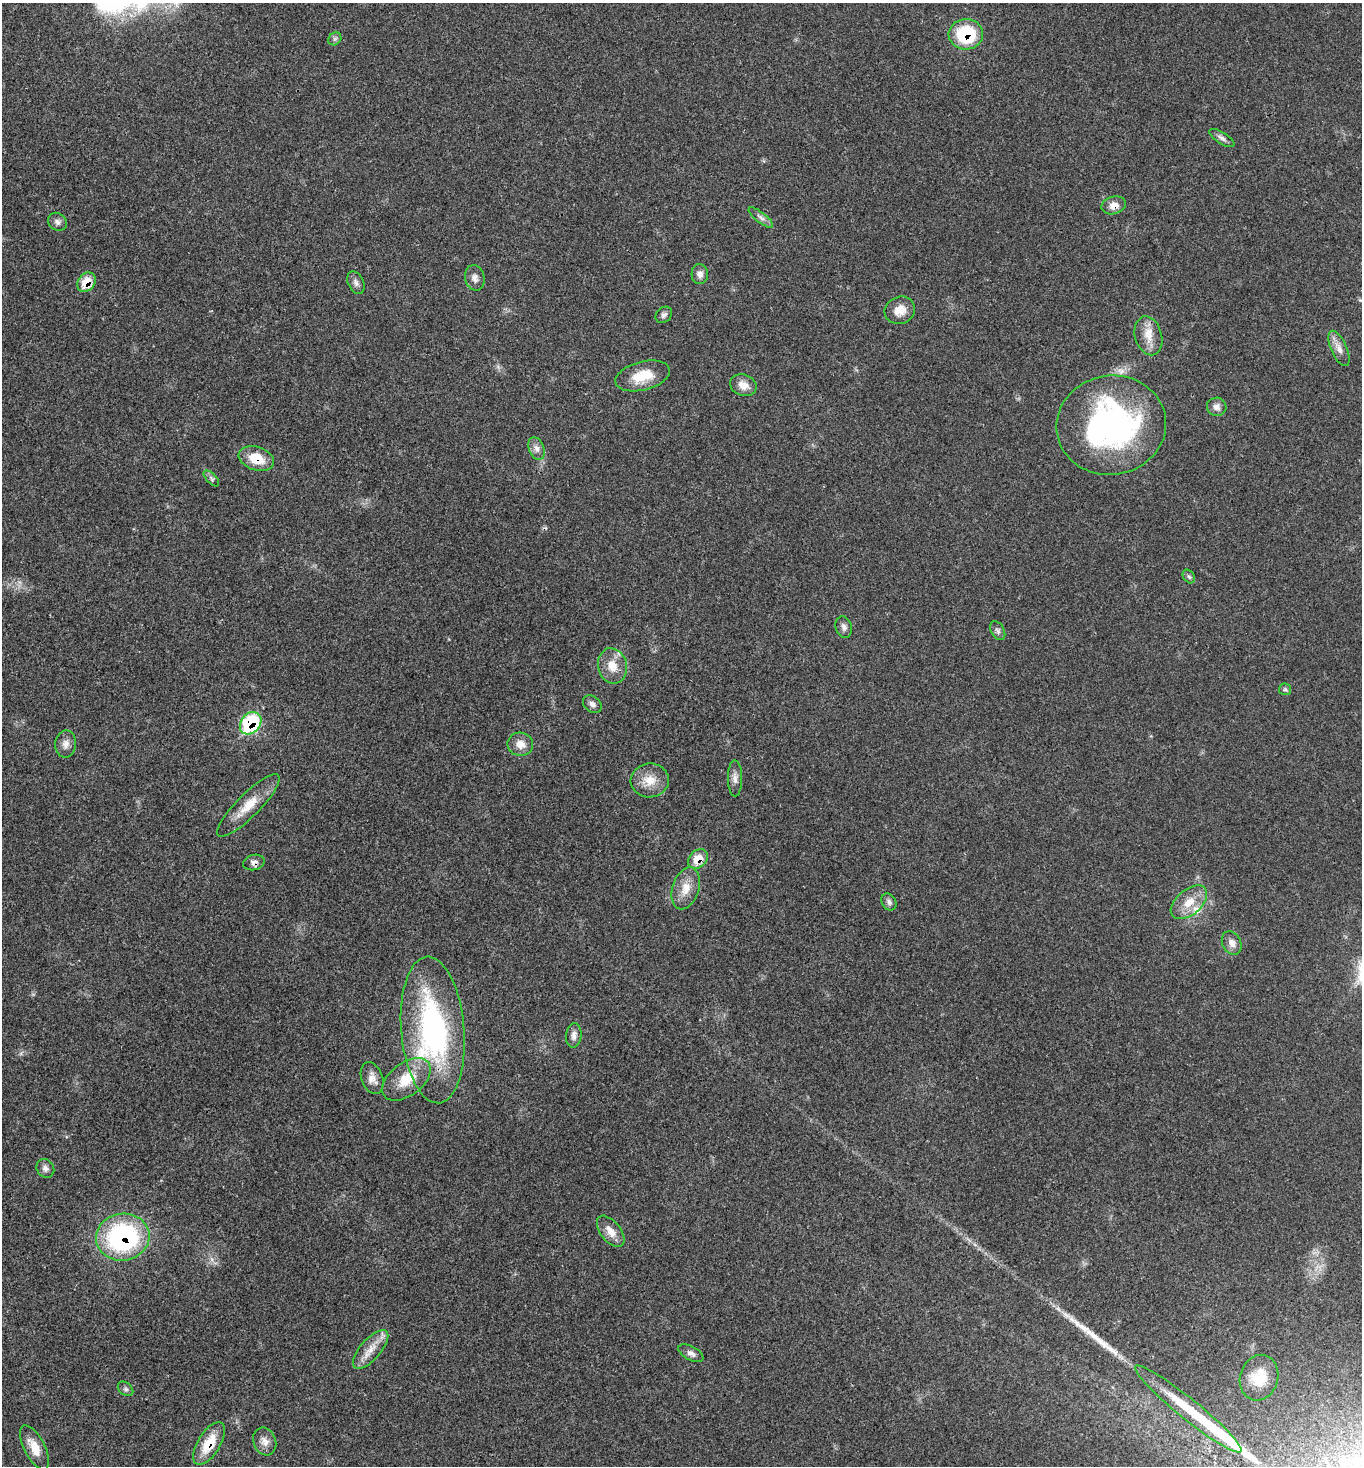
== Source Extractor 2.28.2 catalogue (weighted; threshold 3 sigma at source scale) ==
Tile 11 of 4 x 4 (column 3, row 3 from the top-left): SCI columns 3108-4467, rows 1576-3039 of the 6077 x 6080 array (HDU 1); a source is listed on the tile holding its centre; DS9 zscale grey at full resolution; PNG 1364 x 1468 px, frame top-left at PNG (2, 3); each listed source drawn as its Kron ellipse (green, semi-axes under 4 px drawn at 4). Shown black and unused: <1% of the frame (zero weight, under 3 of 4 exposures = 8% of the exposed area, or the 3 px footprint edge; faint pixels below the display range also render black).
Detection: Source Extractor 2.28.2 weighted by HDU 2 'WHT'; one run over the whole footprint, this tile lists its part. Background 0.0205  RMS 0.0034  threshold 0.0152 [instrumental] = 3 sigma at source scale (4.5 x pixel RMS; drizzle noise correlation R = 1.50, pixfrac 1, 0.05/0.05 arcsec/px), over >= 5 px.
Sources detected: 58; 1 inside a brighter object's white glare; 2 long thin detections or spike segments (spike, bleed or trail) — neither listed nor drawn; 1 inside a brighter listed object's ellipse — not listed separately; the other 54 listed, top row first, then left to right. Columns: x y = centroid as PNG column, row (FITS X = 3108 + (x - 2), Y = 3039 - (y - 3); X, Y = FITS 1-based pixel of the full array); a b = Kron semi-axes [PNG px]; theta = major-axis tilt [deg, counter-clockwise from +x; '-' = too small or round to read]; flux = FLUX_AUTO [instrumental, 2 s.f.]
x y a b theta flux
966 34 17 15 3 19
335 39 7 5 45 0.76
1222 138 14 5 -32 1.3
1114 205 12 8 16 2.8
761 217 15 5 -38 1.3
57 222 10 8 -36 1.3
700 274 10 8 -86 1.6
475 278 13 9 -76 1.8
87 282 10 8 50 6.7
356 283 12 7 -64 1.4
900 310 15 13 23 3.8
664 315 9 7 41 1
1148 336 20 13 -74 4.8
1339 348 19 8 -66 2.6
643 376 28 14 15 7.8
743 385 13 10 -21 3.1
1217 407 10 9 - 1.6
1111 425 55 49 10 80
537 449 12 7 -69 1.8
256 459 18 11 -19 7.2
211 478 10 5 -46 0.83
1189 576 7 5 -53 0.69
844 627 11 8 -73 1.4
998 631 10 6 -60 1
612 666 18 14 -77 5.4
1285 689 6 5 - 0.65
592 704 10 7 -38 1.5
251 723 12 9 50 27
66 744 13 10 82 2.1
520 744 13 11 -10 3.2
735 778 18 7 -90 1.9
650 780 19 17 6 5.6
248 805 42 11 45 7.4
698 859 11 8 43 5.3
254 862 11 7 15 1.6
686 888 21 13 73 5.1
889 902 9 7 -59 1.1
1189 902 21 12 40 5.7
1232 943 12 9 -63 2.2
433 1030 73 31 -85 73
574 1035 12 7 83 1.7
372 1078 16 10 -69 2.6
406 1079 28 16 37 9
45 1168 10 8 -52 1.4
611 1231 18 10 -51 3.7
123 1237 27 23 8 53
371 1349 24 10 49 4.7
691 1353 13 7 -28 1.6
1259 1378 23 19 73 7.4
126 1389 9 6 -40 0.78
1188 1409 68 10 -39 14
265 1441 14 11 -68 2.5
209 1444 24 11 58 9
34 1448 24 10 -63 5.1
Overlapping masked pixels (flux is a lower limit): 9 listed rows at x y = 966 34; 1114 205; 87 282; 256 459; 251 723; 698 859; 254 862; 123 1237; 209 1444